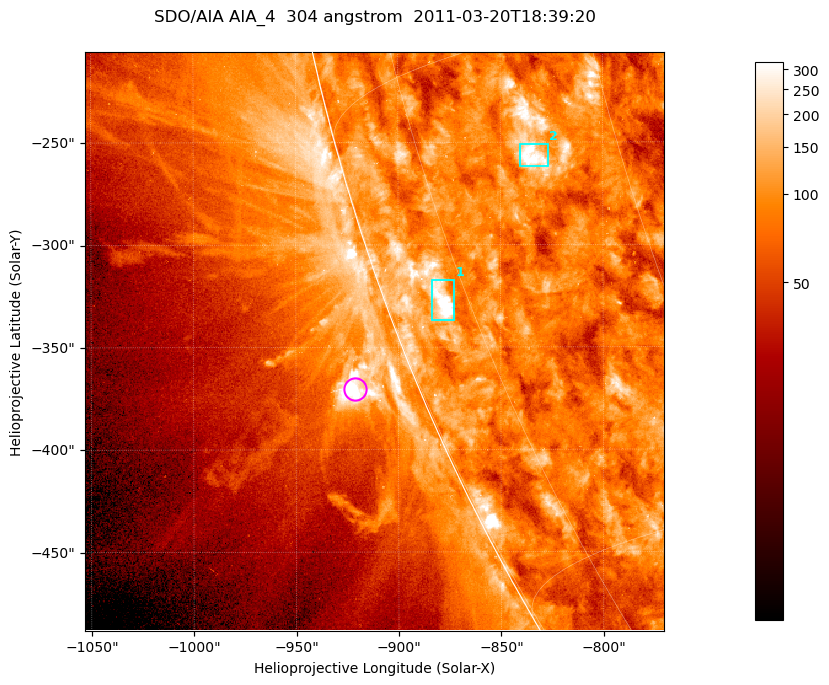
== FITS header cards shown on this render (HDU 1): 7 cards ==
TELESCOP= 'SDO/AIA '           / For AIA: SDO/AIA
INSTRUME= 'AIA_4   '           / For AIA: AIA_ATA1, AIA_ATA2, AIA_ATA3 or AIA_AT
WAVELNTH=                  304 / [angstrom] Wavelength
WAVEUNIT= 'angstrom'           / Wavelength unit: angstrom
DATE-OBS= '2011-03-20T18:39:20.123' / [ISO] Date when observation started; ISO 8
CTYPE1  = 'HPLN-TAN'           / CTYPE1; Typically HPLN
CTYPE2  = 'HPLT-TAN'           / CTYPE2; Typically HPLT

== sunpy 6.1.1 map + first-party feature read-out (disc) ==
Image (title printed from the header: SDO/AIA AIA_4  304 angstrom  2011-03-20T18:39:20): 471 x 471 px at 0.6 arcsec/px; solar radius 964 arcsec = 1606 px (partial field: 1.2% of the solar disc is inside the frame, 44% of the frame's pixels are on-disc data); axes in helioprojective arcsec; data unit not stated in the header (colour bar unlabelled)
Orientation: roll -0.132 deg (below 1 deg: not rotated)
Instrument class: DISC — disc imager (sunpy class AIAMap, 304 A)
Bright regions (active regions / flare kernels): reference = the on-disc median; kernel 5 px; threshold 5 sigma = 149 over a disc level ~85.6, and >= 1.15x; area >= 221 px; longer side >= 6 px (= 3.6 arcsec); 2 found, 2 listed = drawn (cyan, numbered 1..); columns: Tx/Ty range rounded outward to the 2 arcsec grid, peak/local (2 s.f.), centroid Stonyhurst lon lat
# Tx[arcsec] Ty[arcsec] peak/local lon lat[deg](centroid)
1 -884..-872 -338..-316 7.3 -78 -21
2 -840..-826 -262..-250 4.7 -66 -18
Off-limb structures (1.02-1.3 R_sun): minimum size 110 px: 6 found; the strongest spans PA ~110..115 deg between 1.02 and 1.04 R_sun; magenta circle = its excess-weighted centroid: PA ~110 deg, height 1.03 R_sun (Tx ~-922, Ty ~-370 arcsec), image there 4.5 x the reference